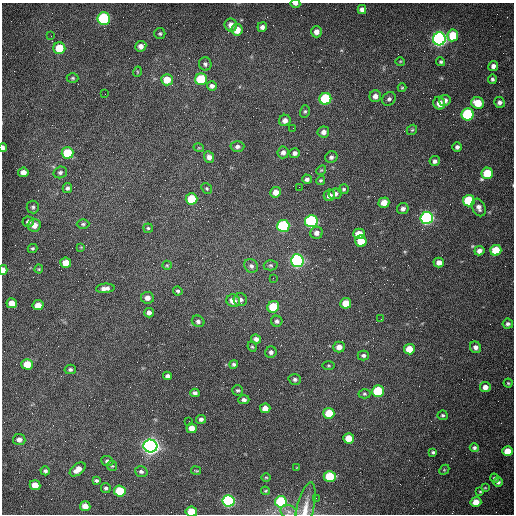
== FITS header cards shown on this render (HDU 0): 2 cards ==
NAXIS1  =                  512 /fastest changing axis
NAXIS2  =                  512 /next to fastest changing axis

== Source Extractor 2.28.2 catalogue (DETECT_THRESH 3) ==
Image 512 x 512 px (HDU 0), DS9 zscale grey, 1 PNG px = 1 image px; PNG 516 x 516 px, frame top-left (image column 1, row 512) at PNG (2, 3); each listed source drawn as its Kron ellipse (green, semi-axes under 4 px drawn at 4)
Background 1530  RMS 23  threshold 70.4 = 3 sigma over >= 5 px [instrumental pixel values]
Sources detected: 163; all 163 listed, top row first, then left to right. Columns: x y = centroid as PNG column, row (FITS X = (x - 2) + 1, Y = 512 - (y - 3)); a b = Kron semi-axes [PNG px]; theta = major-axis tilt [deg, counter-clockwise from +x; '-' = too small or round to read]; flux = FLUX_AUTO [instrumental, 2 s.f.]
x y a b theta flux
295 4 5 3 - 4.1e+03
362 9 4 4 - 6.2e+03
104 19 6 6 - 2.3e+05
231 25 6 6 - 1.1e+04
262 27 5 4 - 5.4e+03
237 30 5 5 - 2.3e+04
316 32 6 5 - 9.0e+03
160 34 5 5 - 2.6e+03
453 35 6 5 - 4.6e+04
51 36 2 2 - 1.2e+03
439 39 6 6 - 7.2e+05
141 46 6 5 - 9.2e+03
59 48 6 6 - 4.6e+04
400 61 5 3 - 1.4e+03
441 62 4 4 - 2.5e+03
205 64 7 6 - 4.3e+03
493 66 5 5 - 6.5e+03
137 72 5 3 - 1.4e+03
73 78 6 4 0 2.6e+03
201 79 6 6 - 9.7e+04
492 79 4 4 - 3.0e+03
167 80 6 5 - 2.6e+04
212 86 5 4 - 5.9e+03
402 88 4 4 - 1.7e+03
105 94 2 2 - 7.8e+02
375 96 6 5 - 7.9e+03
325 99 6 6 - 1.3e+05
389 99 7 6 - 4.4e+03
445 100 6 5 - 7.2e+03
499 102 5 5 - 5.2e+03
439 103 6 5 - 1.2e+04
478 103 6 5 - 3.3e+04
305 111 6 5 - 2.7e+03
468 114 6 6 - 2.0e+05
285 120 6 5 - 7.9e+03
293 128 2 2 - 7.0e+02
412 130 6 4 42 2.4e+03
323 132 6 5 - 7.6e+03
237 146 7 5 2 4.7e+03
3 147 4 3 - 3.7e+03
457 147 4 4 - 4.5e+03
199 148 5 3 - 1.4e+03
283 152 6 5 - 5.9e+03
68 153 6 5 - 7.1e+04
295 153 5 5 - 6.0e+03
209 157 6 5 - 7.0e+03
331 157 6 5 - 4.8e+03
435 161 5 5 - 4.9e+03
321 170 5 4 - 1.9e+03
23 172 5 4 - 1.1e+04
60 172 7 5 17 3.9e+03
487 173 6 5 - 5.9e+04
307 179 5 4 - 4.8e+03
321 180 5 4 - 2.2e+03
299 187 2 2 - 9.2e+02
67 188 5 4 - 3.8e+03
207 188 6 5 - 2.3e+03
344 189 5 5 - 2.6e+03
275 192 5 5 - 1.2e+04
335 194 7 5 8 5.0e+03
329 195 6 5 - 7.2e+03
192 199 6 5 - 6.1e+04
469 201 6 5 - 8.8e+04
384 203 5 5 - 1.9e+04
33 207 6 6 - 3.5e+03
479 207 9 6 -63 7.6e+03
403 209 6 5 - 5.9e+03
427 218 6 6 - 4.4e+05
311 221 6 6 - 2.6e+05
28 222 6 5 - 4.5e+03
83 224 6 4 0 2.7e+03
34 225 6 6 - 1.1e+04
283 226 6 6 - 2.0e+05
148 228 4 4 - 2.2e+03
317 233 6 6 - 7.5e+03
359 234 5 5 - 2.7e+04
361 241 6 5 - 3.3e+04
81 247 4 4 - 1.3e+03
32 248 5 4 - 2.3e+03
496 250 6 5 - 4.8e+04
479 251 5 4 - 7.6e+03
297 261 6 6 - 5.5e+05
66 263 5 5 - 2.1e+04
439 263 5 5 - 8.8e+03
167 265 5 4 - 2.1e+03
271 265 7 5 -1 3.0e+03
251 266 7 6 - 5.5e+03
39 269 4 4 - 1.5e+03
3 270 5 3 - 1.1e+04
273 278 2 2 - 7.1e+02
105 288 9 4 4 7.9e+03
178 291 5 4 - 2.5e+03
147 298 6 6 - 9.1e+03
240 300 6 6 - 5.6e+03
233 301 7 6 - 1.4e+04
12 303 5 5 - 1.6e+04
346 303 5 5 - 3.2e+04
38 305 5 5 - 1.6e+04
273 307 6 5 - 7.0e+04
149 313 5 4 - 6.0e+03
381 319 2 2 - 8.4e+02
198 321 6 5 - 4.2e+03
277 321 5 5 - 4.3e+03
508 324 5 5 - 4.4e+03
256 339 5 4 - 6.3e+03
252 347 5 4 - 1.9e+03
339 347 6 5 - 1.0e+04
475 347 6 5 - 6.2e+03
409 349 5 5 - 3.1e+04
271 352 6 5 - 5.0e+03
363 355 6 5 - 4.2e+03
27 364 6 5 - 3.0e+04
234 364 4 4 - 3.0e+03
329 366 6 3 0 1.7e+03
70 369 5 5 - 3.4e+03
167 376 4 4 - 5.0e+03
295 379 6 5 - 3.7e+03
508 383 4 4 - 1.9e+03
485 387 5 5 - 1.1e+04
238 390 5 5 - 2.7e+03
378 391 6 5 - 1.0e+05
195 393 4 4 - 4.4e+03
364 394 6 4 -2 2.4e+03
244 400 5 4 - 4.4e+03
265 408 5 5 - 1.4e+04
329 413 5 5 - 4.3e+04
443 415 5 5 - 2.6e+03
201 419 5 4 - 4.3e+03
189 421 2 2 - 6.9e+02
192 428 5 5 - 1.3e+04
349 438 5 5 - 2.5e+04
19 440 6 5 - 7.4e+03
150 446 7 6 - 1.2e+06
474 448 4 4 - 3.4e+03
507 451 5 5 - 2.4e+04
433 452 4 3 - 2.5e+03
107 461 6 5 - 5.2e+03
112 466 5 5 - 2.1e+03
297 468 3 3 - 1.3e+03
78 469 9 5 36 1.4e+04
444 470 6 4 45 1.8e+03
45 471 5 4 - 3.5e+03
196 471 5 2 - 1.5e+03
141 472 6 5 - 3.9e+03
330 476 6 5 - 6.0e+04
266 477 5 3 - 1.5e+03
495 478 5 4 - 2.9e+03
96 480 4 3 - 2.7e+03
498 482 5 4 - 4.4e+03
35 485 5 5 - 2.2e+04
106 488 5 5 - 2.9e+03
485 488 4 2 - 1.2e+03
120 491 6 5 - 7.6e+04
265 491 4 4 - 1.3e+03
480 492 3 3 - 1.5e+03
316 498 2 2 - 3.5e+03
229 501 6 5 - 4.1e+05
281 502 6 5 - 1.5e+05
476 502 5 5 - 2.1e+04
85 506 5 5 - 1.6e+04
305 509 27 8 77 2.0e+04
191 512 5 5 - 4.2e+04
289 512 8 6 -26 6.2e+03
At the frame edge (FLAGS 8, measured only in part): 5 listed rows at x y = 295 4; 3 147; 3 270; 305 509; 191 512